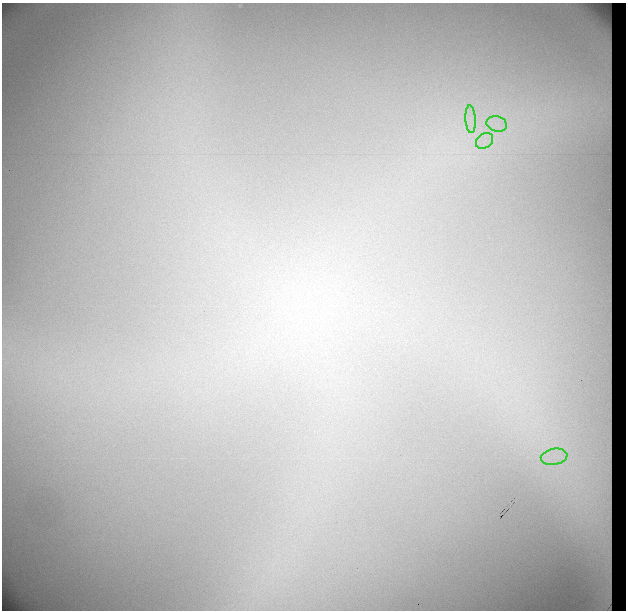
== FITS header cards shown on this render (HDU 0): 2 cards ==
NAXIS1  =                  624
NAXIS2  =                  608

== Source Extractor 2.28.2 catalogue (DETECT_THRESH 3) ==
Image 624 x 608 px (HDU 0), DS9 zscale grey, 1 PNG px = 1 image px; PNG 628 x 612 px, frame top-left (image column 1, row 608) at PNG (2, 3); each listed source drawn as its Kron ellipse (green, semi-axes under 4 px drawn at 4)
Background 10100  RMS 180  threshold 533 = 3 sigma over >= 5 px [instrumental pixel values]
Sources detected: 4; all 4 listed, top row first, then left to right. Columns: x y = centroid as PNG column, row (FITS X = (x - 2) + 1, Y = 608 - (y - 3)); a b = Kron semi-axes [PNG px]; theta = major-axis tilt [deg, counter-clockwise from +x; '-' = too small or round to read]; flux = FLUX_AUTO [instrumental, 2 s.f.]
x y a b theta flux
470 119 14 5 -86 94000
497 124 10 7 -16 110000
484 141 9 7 35 92000
554 457 13 8 11 150000